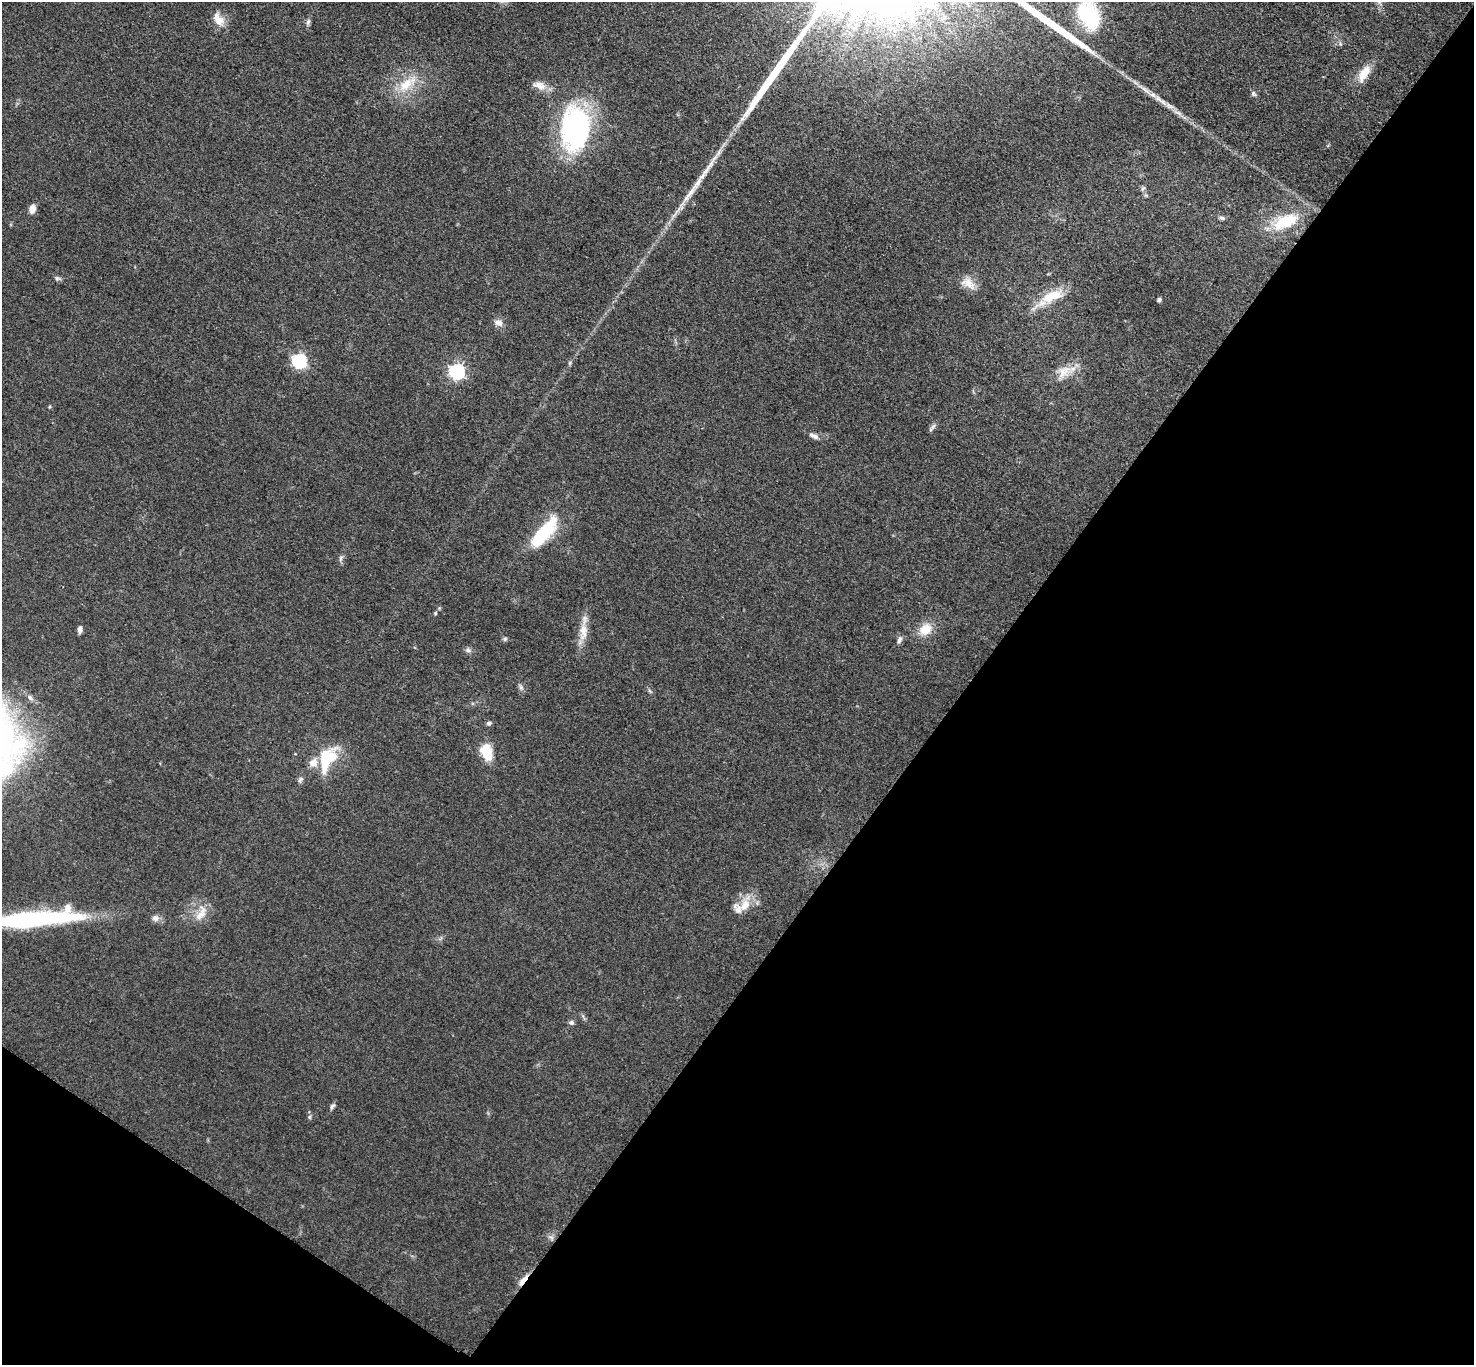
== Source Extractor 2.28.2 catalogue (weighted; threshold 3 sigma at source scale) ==
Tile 15 of 4 x 4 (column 3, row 4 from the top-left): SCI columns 2959-4430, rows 163-1525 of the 5911 x 5916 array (HDU 1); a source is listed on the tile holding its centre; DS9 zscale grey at full resolution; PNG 1476 x 1367 px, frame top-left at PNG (2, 2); no overlay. Shown black and unused: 38% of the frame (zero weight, under 3 of 5 exposures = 1% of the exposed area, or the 3 px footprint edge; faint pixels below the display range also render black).
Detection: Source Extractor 2.28.2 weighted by HDU 2 'WHT'; one run over the whole footprint, this tile lists its part. Background 0.0534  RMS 0.0058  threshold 0.0261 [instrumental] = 3 sigma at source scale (4.5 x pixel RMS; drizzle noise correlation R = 1.50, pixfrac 1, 0.05/0.05 arcsec/px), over >= 5 px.
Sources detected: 48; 2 long thin detections or spike segments (spike, bleed or trail) — not listed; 4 inside a brighter listed object's ellipse — not listed separately; the other 42 listed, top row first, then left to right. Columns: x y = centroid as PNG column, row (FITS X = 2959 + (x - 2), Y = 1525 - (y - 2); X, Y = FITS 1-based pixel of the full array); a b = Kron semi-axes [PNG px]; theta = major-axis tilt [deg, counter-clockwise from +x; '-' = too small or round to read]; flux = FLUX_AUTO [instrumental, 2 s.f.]
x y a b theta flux
1088 15 31 20 -61 45
219 19 19 12 -57 6.4
308 22 10 5 71 1.5
1364 73 25 11 58 8.8
406 85 24 13 40 13
540 85 19 10 -17 5.4
1253 93 6 5 - 1.2
1163 102 14 5 -41 3.7
575 128 47 30 87 100
32 209 9 7 77 3.7
1222 218 7 5 -16 1.2
1285 222 36 17 23 24
57 278 8 5 15 1.2
969 283 19 12 -44 6.5
1051 296 32 13 20 15
1159 300 4 4 - 1.2
498 323 12 7 -19 3
299 361 6 6 - 95
457 372 7 6 - 130
1063 372 16 12 51 7.2
932 427 15 4 51 1.5
814 436 12 6 -23 2.5
544 533 43 14 50 33
435 613 4 4 - 0.63
80 629 8 5 89 2.3
925 629 18 14 39 9
583 632 25 10 89 8.3
505 639 6 5 - 1.1
899 640 10 6 69 1.8
468 650 7 6 - 1.5
521 687 6 6 - 1.3
489 723 6 5 - 1.1
487 752 17 11 -72 14
327 759 33 16 64 25
745 905 18 11 54 8.6
201 914 22 10 57 7.2
155 918 9 8 - 2.4
30 919 112 14 4 110
571 1022 7 6 - 1.4
332 1107 10 5 57 1.4
309 1117 6 4 90 0.87
523 1280 17 5 50 4.3
Overlapping masked pixels (flux is a lower limit): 1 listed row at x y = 523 1280
Isophote crosses this tile's border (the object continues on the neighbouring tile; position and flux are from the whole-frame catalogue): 2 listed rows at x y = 1088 15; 30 919